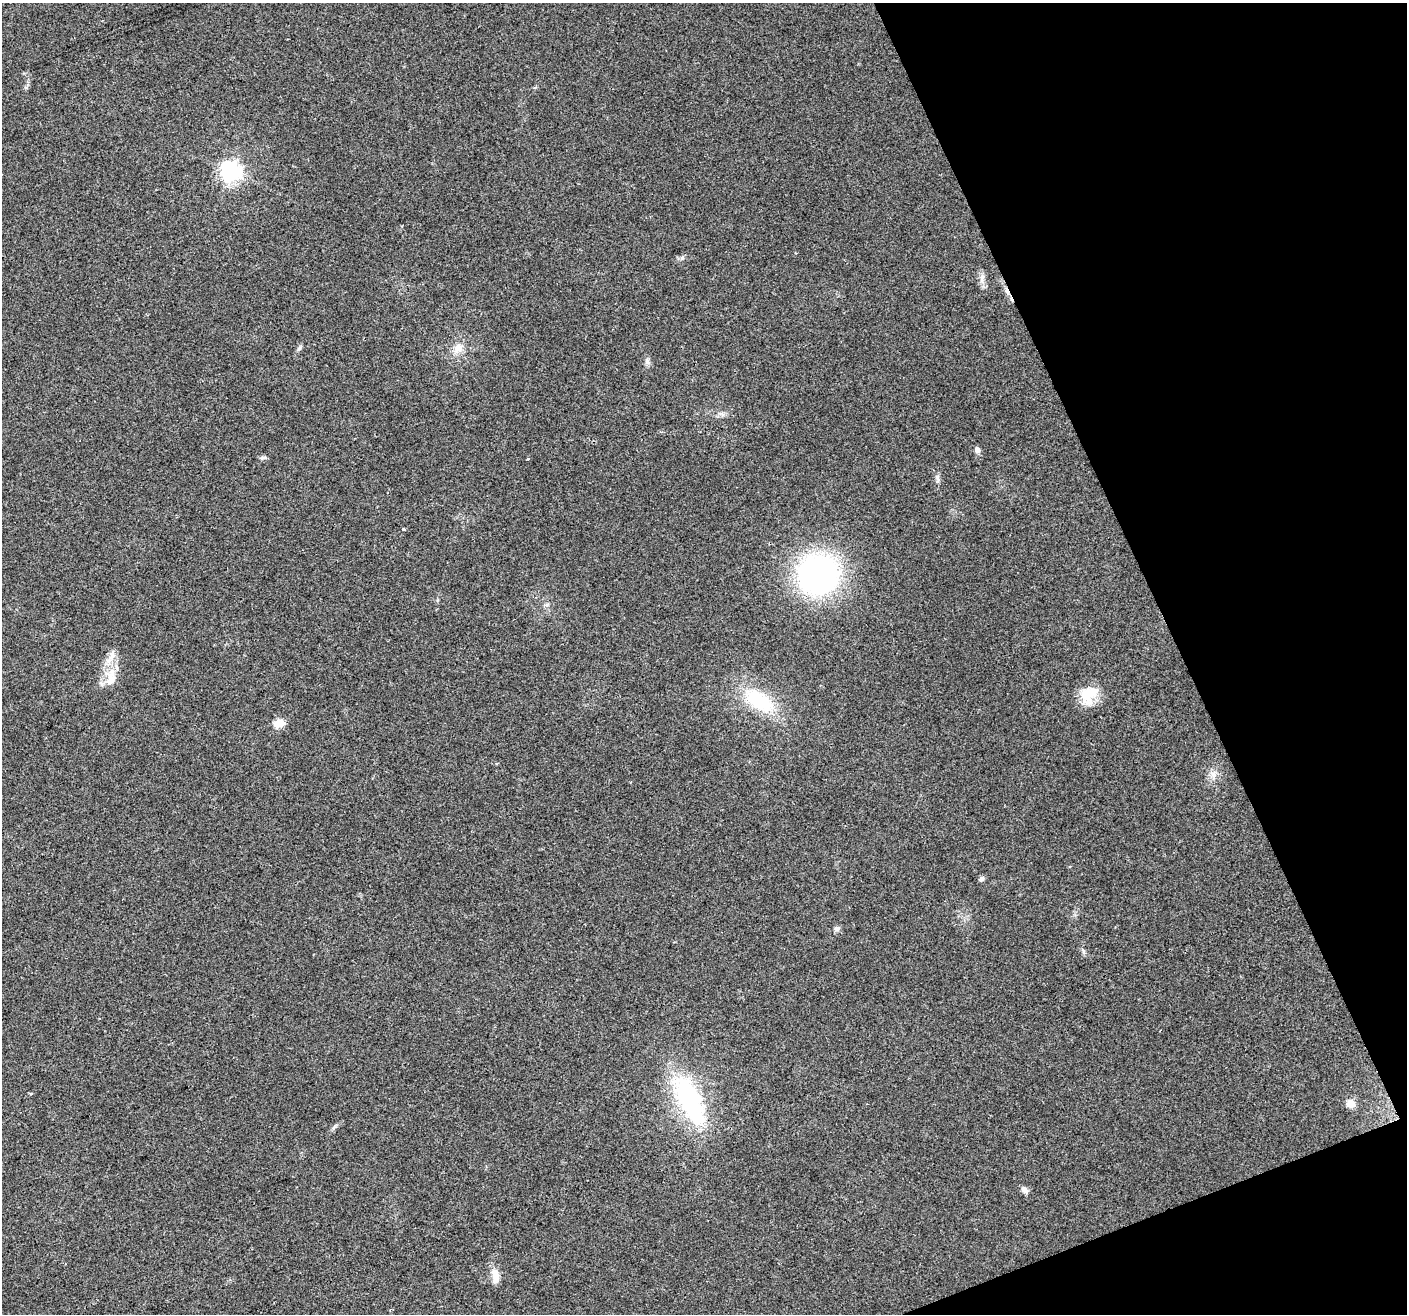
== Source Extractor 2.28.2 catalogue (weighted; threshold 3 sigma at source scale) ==
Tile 12 of 4 x 4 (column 4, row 3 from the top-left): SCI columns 4216-5620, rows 1455-2766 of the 5620 x 5476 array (HDU 1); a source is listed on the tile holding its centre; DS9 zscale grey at full resolution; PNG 1409 x 1316 px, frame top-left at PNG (2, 3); no overlay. Shown black and unused: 19% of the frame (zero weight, under 2 of 3 exposures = <1% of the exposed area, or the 3 px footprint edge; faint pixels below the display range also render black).
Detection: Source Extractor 2.28.2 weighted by HDU 2 'WHT'; one run over the whole footprint, this tile lists its part. Background 0.0635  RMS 0.0073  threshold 0.033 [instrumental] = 3 sigma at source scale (4.5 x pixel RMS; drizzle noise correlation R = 1.50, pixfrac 1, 0.0396/0.0396 arcsec/px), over >= 5 px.
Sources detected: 26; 2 cosmic-ray / hot-pixel residue — not listed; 1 inside a brighter listed object's ellipse — not listed separately; the other 23 listed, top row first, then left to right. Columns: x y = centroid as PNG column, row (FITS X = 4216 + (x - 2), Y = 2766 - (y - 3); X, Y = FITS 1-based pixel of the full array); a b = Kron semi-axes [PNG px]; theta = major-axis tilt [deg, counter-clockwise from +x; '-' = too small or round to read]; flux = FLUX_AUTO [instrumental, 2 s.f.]
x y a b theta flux
231 172 7 7 - 400
682 258 5 5 - 1.3
982 278 11 6 75 3.2
299 348 10 3 50 1.3
458 348 14 11 37 7.1
647 362 10 7 -62 2.5
977 450 7 6 - 2.9
263 457 8 4 8 1.4
938 479 12 4 -89 2.1
404 529 3 3 - 2.1
818 574 34 33 - 200
111 678 28 12 77 14
1088 695 24 19 46 18
760 701 42 20 -34 43
279 723 5 5 - 31
1213 774 9 7 -63 3.6
981 879 6 5 - 2.1
837 928 8 7 - 2.1
31 1093 3 3 - 1.3
689 1100 53 22 -64 110
1350 1104 9 8 - 7
1024 1190 9 7 -33 2.9
495 1276 18 9 -82 8